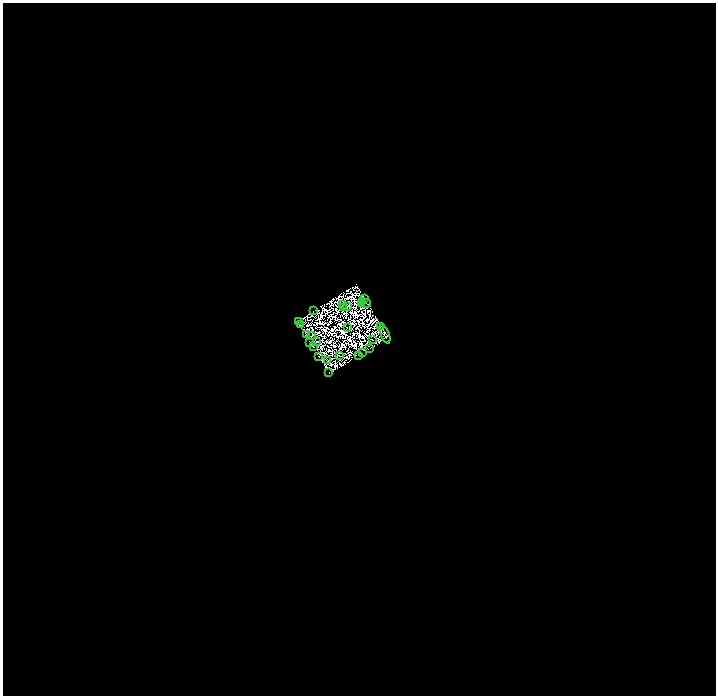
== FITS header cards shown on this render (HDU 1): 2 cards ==
NAXIS1  =                 1427
NAXIS2  =                 1387

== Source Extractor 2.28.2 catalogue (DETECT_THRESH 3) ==
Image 1427 x 1387 px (HDU 1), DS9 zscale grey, zoomed out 1/2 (1 PNG px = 2 x 2 image px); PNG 718 x 698 px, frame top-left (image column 2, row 1386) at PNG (3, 3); each listed source drawn as its Kron ellipse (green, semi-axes under 4 px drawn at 4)
Background 0.00562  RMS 9.5e-06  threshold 2.84e-05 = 3 sigma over >= 5 px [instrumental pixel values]
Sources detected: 116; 90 cannot appear on this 1/2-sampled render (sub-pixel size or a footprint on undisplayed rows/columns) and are neither listed nor drawn; the other 26 listed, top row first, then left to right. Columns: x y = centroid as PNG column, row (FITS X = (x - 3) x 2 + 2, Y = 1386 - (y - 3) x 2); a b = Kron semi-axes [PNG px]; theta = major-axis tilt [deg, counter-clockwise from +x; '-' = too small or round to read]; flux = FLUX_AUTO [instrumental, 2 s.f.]
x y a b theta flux
364 299 2 1 - 0.38
363 302 3 1 - 1.4
361 303 2 1 - 0.58
342 304 3 1 - 0.53
366 304 5 2 - 1.6
347 307 2 1 - 0.023
343 308 2 1 - 0.54
313 311 2 1 - 0.51
298 322 3 2 - 2.1
300 325 3 2 - 0.17
381 327 3 1 - 0.17
348 328 3 1 - 0.35
385 334 10 3 -69 10
306 335 3 2 - 2.4
311 336 2 1 - 0.56
372 340 2 1 - 0.53
310 342 3 1 - 0.77
316 342 3 2 - 0.54
314 347 2 1 - 1.1
370 349 2 1 - 0.2
362 352 2 1 - 0.041
359 355 2 1 - 0.7
318 356 2 1 - 0.5
339 356 2 1 - 0.44
328 361 2 1 - 0.64
329 373 2 1 - 0.15
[90 sub-pixel or undisplayed-footprint detections neither listed nor drawn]